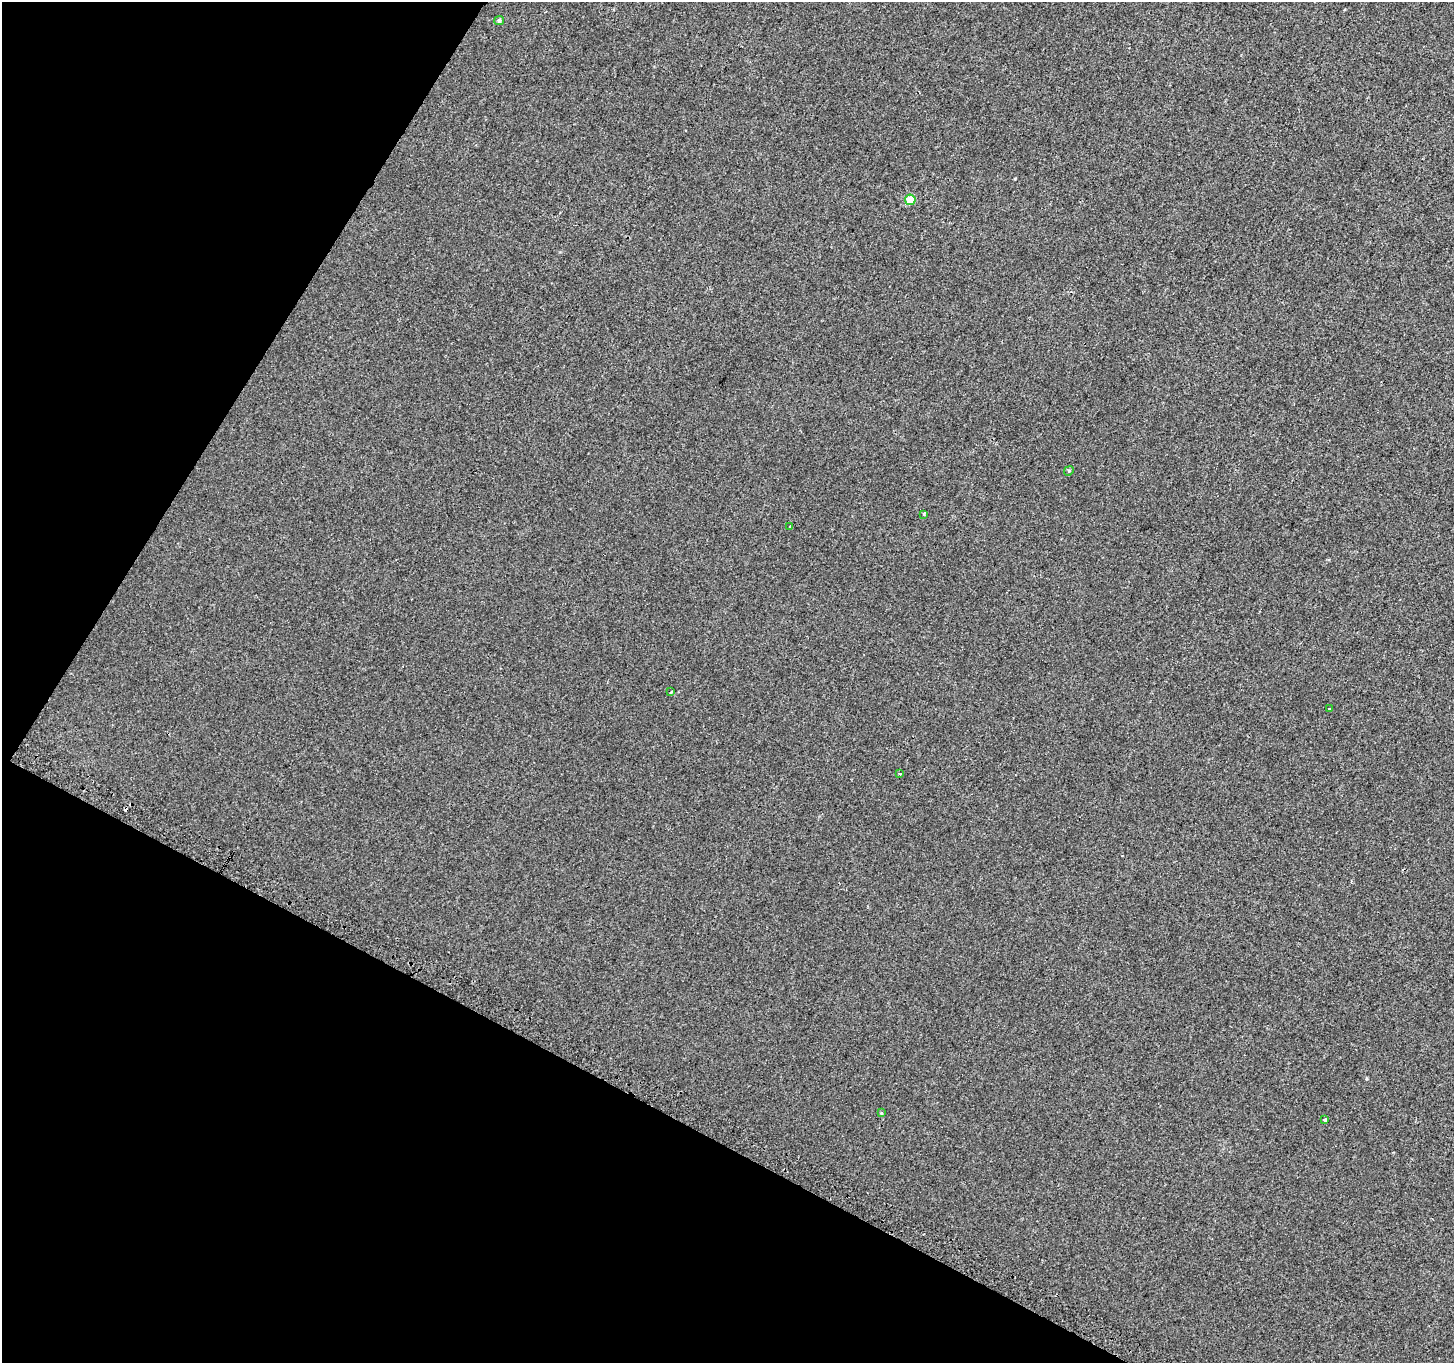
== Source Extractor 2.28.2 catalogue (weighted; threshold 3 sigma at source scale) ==
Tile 9 of 4 x 4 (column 1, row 3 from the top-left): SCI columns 14-1465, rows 1581-2941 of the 5844 x 5948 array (HDU 1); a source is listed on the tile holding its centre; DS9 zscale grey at full resolution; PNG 1456 x 1365 px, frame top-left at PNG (2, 2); each listed source drawn as its Kron ellipse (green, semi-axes under 4 px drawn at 4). Shown black and unused: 27% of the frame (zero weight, under 2 of 3 exposures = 2% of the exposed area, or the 3 px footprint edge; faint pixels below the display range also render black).
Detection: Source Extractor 2.28.2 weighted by HDU 2 'WHT'; one run over the whole footprint, this tile lists its part. Background 0.00449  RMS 0.0065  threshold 0.0291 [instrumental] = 3 sigma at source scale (4.5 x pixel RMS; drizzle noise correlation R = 1.50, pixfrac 1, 0.0396/0.0396 arcsec/px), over >= 5 px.
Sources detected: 11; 1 cosmic-ray / hot-pixel residue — neither listed nor drawn; the other 10 listed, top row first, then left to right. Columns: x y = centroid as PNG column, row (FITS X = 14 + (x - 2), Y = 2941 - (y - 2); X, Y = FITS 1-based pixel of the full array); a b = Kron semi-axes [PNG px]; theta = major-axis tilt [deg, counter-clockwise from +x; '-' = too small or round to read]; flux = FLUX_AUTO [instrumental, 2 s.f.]
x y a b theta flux
499 20 5 4 - 1.4
910 200 5 5 - 16
1069 471 5 4 - 0.75
924 514 4 3 - 0.9
790 527 3 3 - 0.59
671 692 3 3 - 0.88
1329 709 3 3 - 0.64
899 774 3 3 - 4.6
881 1113 3 3 - 3
1325 1120 4 3 - 1.7